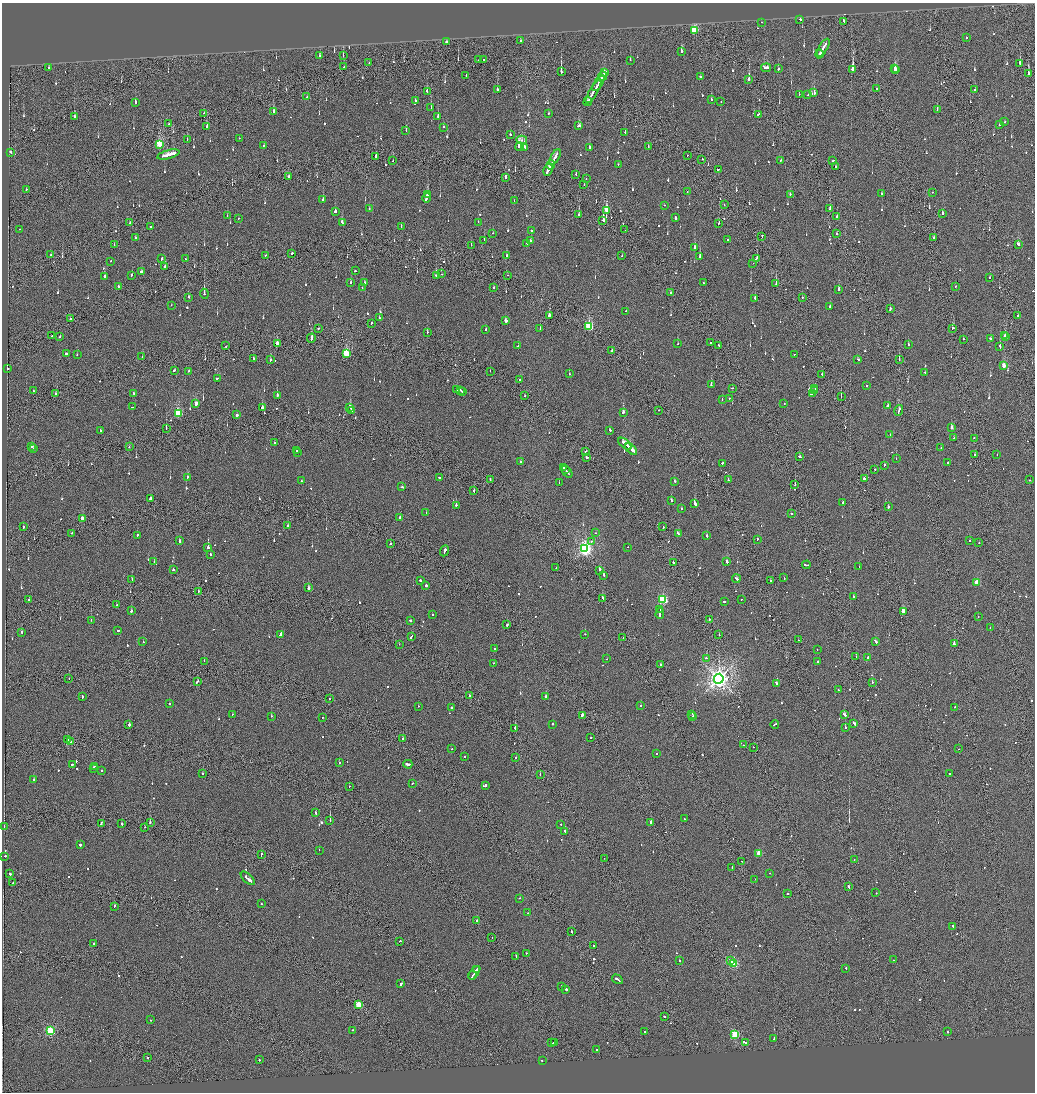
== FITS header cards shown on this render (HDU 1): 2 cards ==
NAXIS1  =                 2065
NAXIS2  =                 2180

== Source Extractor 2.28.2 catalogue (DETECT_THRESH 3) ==
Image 2065 x 2180 px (HDU 1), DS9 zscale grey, zoomed out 1/2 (1 PNG px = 2 x 2 image px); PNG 1037 x 1094 px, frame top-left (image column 1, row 2179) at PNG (2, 3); each listed source drawn as its Kron ellipse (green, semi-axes under 4 px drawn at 4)
Background -0.126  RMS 0.067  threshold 0.2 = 3 sigma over >= 5 px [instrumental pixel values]
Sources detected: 1020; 42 cannot appear on this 1/2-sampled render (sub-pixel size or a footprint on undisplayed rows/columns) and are neither listed nor drawn; of the other 978, the 500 brightest by FLUX_AUTO listed and drawn (478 fainter detections omitted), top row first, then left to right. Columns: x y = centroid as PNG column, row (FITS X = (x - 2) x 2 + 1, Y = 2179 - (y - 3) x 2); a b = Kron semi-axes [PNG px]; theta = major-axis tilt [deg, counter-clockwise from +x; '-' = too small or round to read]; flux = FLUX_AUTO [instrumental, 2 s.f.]
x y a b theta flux
800 20 2 2 - 140
843 21 3 1 - 170
762 22 2 2 - 73
694 31 4 3 - 1100
966 37 2 2 - 190
521 40 2 2 - 300
446 42 2 2 - 270
823 48 10 2 59 950
681 51 3 2 - 210
819 54 4 2 - 250
343 55 2 1 - 140
320 56 3 2 - 71
483 59 2 2 - 92
478 60 2 1 - 68
630 60 2 2 - 83
369 63 2 2 - 240
1020 64 2 2 - 190
344 67 2 1 - 68
49 68 2 2 - 85
766 68 5 2 - 190
895 68 3 2 - 100
778 69 2 2 - 140
853 69 3 2 - 480
896 70 4 2 - 280
561 72 2 1 - 1000
605 73 3 2 - 310
1028 74 3 1 - 1100
466 75 2 2 - 99
603 76 4 2 - 580
700 77 2 2 - 600
749 79 3 2 - 730
598 83 9 2 58 1000
876 89 2 2 - 460
497 90 3 2 - 190
974 90 2 2 - 150
427 92 3 2 - 200
593 92 13 1 59 1100
814 93 3 2 - 370
799 94 2 2 - 70
808 95 2 2 - 69
307 97 2 2 - 74
711 99 2 2 - 98
415 101 2 2 - 220
588 102 4 2 - 700
721 102 2 2 - 86
135 103 3 2 - 130
431 107 2 2 - 190
937 110 3 2 - 76
274 111 3 2 - 100
203 113 2 1 - 110
548 113 2 2 - 66
758 114 3 1 - 400
438 116 2 2 - 280
74 117 3 2 - 150
1004 122 2 2 - 76
169 124 2 1 - 99
999 125 2 2 - 310
579 126 3 2 - 160
207 127 2 2 - 65
443 127 2 2 - 88
406 131 2 2 - 110
625 132 2 1 - 110
510 135 2 2 - 460
239 138 2 2 - 130
187 139 2 1 - 180
522 140 5 3 - 78
160 144 4 3 - 870
264 145 2 2 - 89
519 147 4 2 - 1600
524 147 3 2 - 540
589 147 2 2 - 190
648 147 2 1 - 95
11 152 3 2 - 190
168 154 11 2 15 1200
688 155 2 1 - 150
376 157 3 2 - 280
555 157 8 2 59 1200
702 159 2 1 - 74
780 160 3 2 - 160
833 160 3 2 - 100
393 161 2 1 - 100
618 164 2 2 - 79
551 165 4 2 - 600
836 167 2 2 - 72
718 169 2 1 - 100
548 170 6 2 64 770
576 174 2 1 - 200
289 177 2 2 - 84
506 177 2 2 - 190
586 179 2 2 - 150
584 185 2 2 - 64
26 189 2 2 - 100
687 192 2 2 - 75
933 192 2 2 - 130
882 193 2 2 - 70
790 194 2 2 - 80
428 195 4 2 - 210
426 198 5 2 - 530
323 199 2 2 - 74
514 201 2 2 - 100
664 205 2 2 - 64
724 205 2 1 - 66
369 209 2 2 - 180
830 209 3 2 - 270
606 210 4 3 - 370
335 211 2 2 - 590
943 213 2 2 - 370
227 215 2 2 - 69
579 215 2 2 - 90
836 216 2 2 - 720
238 218 2 2 - 99
675 218 3 2 - 270
603 220 3 2 - 270
342 222 3 2 - 130
478 222 2 2 - 64
130 223 3 2 - 180
719 223 2 2 - 120
151 226 2 2 - 79
401 227 2 1 - 210
19 229 2 1 - 70
625 230 2 1 - 74
531 231 2 2 - 92
493 233 2 2 - 65
836 233 2 1 - 97
762 236 3 1 - 150
135 238 2 2 - 64
934 238 3 1 - 120
484 240 2 2 - 170
727 240 2 1 - 180
531 241 2 2 - 120
527 243 3 2 - 130
114 244 2 2 - 75
1018 244 3 2 - 140
471 245 2 1 - 110
694 247 3 2 - 82
291 253 3 2 - 210
50 255 2 1 - 190
265 255 2 2 - 70
507 255 3 2 - 520
622 256 2 2 - 74
699 257 2 2 - 360
756 258 4 2 - 200
162 259 2 2 - 410
185 259 2 2 - 81
111 261 2 2 - 73
753 263 2 1 - 88
165 267 2 2 - 680
355 271 2 2 - 89
142 272 3 2 - 180
441 274 2 1 - 160
131 275 2 2 - 86
437 275 3 2 - 260
508 275 2 2 - 71
105 276 2 2 - 530
990 277 2 2 - 100
351 283 2 2 - 82
365 283 2 2 - 65
703 283 2 2 - 73
776 284 3 1 - 94
118 286 2 2 - 140
955 286 2 2 - 130
494 287 2 2 - 180
362 288 2 2 - 98
838 289 2 2 - 560
670 293 2 1 - 91
204 294 5 2 - 98
188 297 2 2 - 76
802 297 2 1 - 170
755 298 2 2 - 350
171 305 2 1 - 72
830 307 2 2 - 80
890 309 3 2 - 170
626 311 2 2 - 310
549 315 2 2 - 1400
1018 315 2 1 - 120
379 318 2 2 - 130
70 319 2 1 - 75
506 321 3 2 - 280
371 323 3 2 - 120
589 327 3 3 - 1100
318 328 2 2 - 150
953 328 2 2 - 170
486 329 2 2 - 130
540 329 2 2 - 120
427 332 2 2 - 96
52 336 2 2 - 120
60 336 2 2 - 92
1005 336 2 2 - 200
1006 337 2 1 - 240
311 338 5 2 - 510
963 339 2 2 - 210
990 339 2 2 - 350
711 342 2 1 - 110
277 343 3 2 - 140
678 344 2 2 - 92
908 344 2 2 - 73
719 345 3 1 - 99
226 346 2 1 - 100
518 346 2 1 - 93
1000 347 3 2 - 180
612 351 2 1 - 84
66 353 3 2 - 140
346 353 3 3 - 780
795 354 2 1 - 82
77 355 2 2 - 67
142 356 2 2 - 130
253 359 2 2 - 210
858 359 3 2 - 120
899 359 2 1 - 120
270 360 2 2 - 290
1004 366 3 2 - 170
8 368 2 2 - 72
174 370 3 2 - 220
188 371 2 1 - 340
490 371 2 1 - 230
925 372 2 2 - 71
569 374 2 2 - 140
822 374 2 2 - 100
217 379 2 2 - 150
520 380 2 2 - 270
711 385 2 2 - 140
866 386 3 1 - 72
732 388 2 2 - 65
815 388 2 2 - 68
456 389 3 2 - 110
460 390 3 2 - 280
33 391 2 2 - 67
462 391 2 2 - 300
814 391 2 1 - 330
134 393 2 2 - 110
812 393 3 2 - 230
56 394 2 2 - 120
277 395 2 2 - 400
524 396 2 2 - 110
841 396 2 1 - 270
729 398 2 2 - 230
722 399 2 2 - 100
784 403 2 2 - 94
196 404 3 2 - 140
888 405 4 2 - 400
132 407 3 1 - 340
262 407 2 2 - 4100
350 407 4 2 - 340
351 410 3 2 - 320
658 410 2 2 - 84
899 411 6 2 74 320
623 412 2 2 - 500
178 414 3 3 - 970
237 415 2 2 - 450
166 428 2 1 - 89
951 428 2 2 - 390
609 430 2 2 - 190
101 431 2 2 - 99
890 435 2 2 - 150
954 438 2 2 - 66
974 438 2 2 - 67
274 443 2 1 - 88
625 444 8 2 -41 550
32 446 2 2 - 120
129 447 2 1 - 150
33 448 2 2 - 77
941 448 2 2 - 85
631 449 7 2 -43 600
296 451 2 1 - 150
298 452 2 2 - 110
586 452 2 2 - 120
974 455 2 1 - 550
997 455 2 1 - 91
587 457 3 2 - 360
800 457 3 2 - 150
896 459 2 2 - 90
520 462 2 2 - 70
722 463 2 2 - 460
948 463 2 2 - 85
884 465 2 2 - 120
563 468 2 2 - 150
874 469 2 2 - 140
565 470 3 2 - 270
567 472 7 1 -49 430
187 477 2 2 - 93
439 477 2 2 - 120
864 478 2 2 - 770
490 479 2 1 - 280
728 480 2 2 - 130
1030 480 2 1 - 69
302 481 2 2 - 65
675 481 3 2 - 150
559 483 2 1 - 150
795 485 2 1 - 400
402 487 3 2 - 110
474 490 3 2 - 240
151 498 3 2 - 280
671 500 2 2 - 220
842 502 2 2 - 72
695 503 3 2 - 600
456 505 2 2 - 330
888 507 2 2 - 94
681 508 2 2 - 85
426 512 2 1 - 66
791 513 2 2 - 280
400 518 2 2 - 230
83 519 3 2 - 2100
288 526 2 2 - 120
23 527 2 2 - 160
663 527 2 2 - 91
72 533 2 2 - 110
596 533 2 2 - 82
678 534 3 2 - 260
137 535 2 2 - 270
707 536 3 2 - 190
757 539 2 2 - 130
180 541 4 2 - 220
591 541 2 2 - 75
970 541 2 2 - 220
979 543 2 2 - 83
390 544 2 1 - 420
628 547 2 2 - 73
208 548 2 2 - 970
585 549 4 4 - 3900
444 551 5 2 - 500
210 554 2 2 - 85
154 561 2 2 - 97
727 561 3 2 - 250
673 562 2 1 - 350
806 565 4 2 - 280
859 567 2 2 - 100
556 568 2 2 - 94
173 569 2 2 - 540
600 570 3 1 - 1100
604 575 3 2 - 250
784 578 2 2 - 98
132 579 2 2 - 85
736 579 4 2 - 270
420 580 2 2 - 160
771 581 2 2 - 77
977 582 3 3 - 340
426 585 2 2 - 1200
309 588 2 2 - 1400
198 591 2 1 - 65
853 596 2 2 - 150
603 598 3 2 - 170
741 599 2 2 - 90
29 600 2 2 - 240
663 600 3 3 - 1300
724 602 2 2 - 890
116 605 2 2 - 150
660 609 2 2 - 580
131 611 2 2 - 180
903 612 4 2 - 1400
433 614 2 2 - 76
660 614 5 2 - 420
978 617 2 1 - 72
709 619 2 2 - 120
91 620 2 2 - 72
410 621 3 2 - 120
507 625 2 2 - 170
990 628 2 1 - 100
118 631 2 2 - 130
22 632 3 2 - 77
281 634 3 2 - 280
585 634 2 2 - 100
719 635 2 1 - 400
411 636 4 2 - 220
623 638 2 1 - 160
798 640 2 2 - 120
875 641 4 2 - 260
143 642 2 2 - 100
399 644 2 1 - 66
954 644 2 2 - 940
495 649 2 2 - 110
817 650 2 2 - 67
856 657 2 2 - 130
867 657 3 2 - 180
706 658 2 2 - 110
607 659 2 2 - 68
204 661 2 1 - 65
818 661 2 2 - 91
494 663 2 2 - 67
660 664 2 2 - 74
69 678 2 1 - 160
719 679 5 4 - 9400
197 681 4 2 - 240
872 682 2 2 - 300
776 683 3 2 - 230
838 690 2 2 - 67
469 695 2 1 - 130
82 696 3 2 - 120
546 696 2 2 - 270
330 699 2 2 - 83
169 704 2 2 - 81
418 706 2 1 - 120
641 706 2 2 - 87
451 707 2 2 - 110
955 707 2 2 - 89
232 714 2 2 - 180
692 714 2 2 - 110
844 714 3 2 - 220
582 715 2 2 - 460
271 716 2 2 - 130
693 716 2 2 - 130
322 717 2 1 - 79
854 723 4 2 - 340
553 724 2 2 - 230
775 724 4 2 - 290
129 725 2 2 - 540
845 727 2 2 - 300
515 728 2 2 - 730
591 738 2 1 - 430
403 739 2 2 - 230
67 740 2 2 - 140
71 742 2 1 - 68
743 745 2 2 - 78
753 747 2 2 - 99
452 749 2 2 - 66
959 749 2 1 - 110
656 754 2 2 - 67
464 757 2 2 - 70
515 758 2 2 - 210
339 763 2 2 - 140
72 764 2 2 - 100
408 764 4 2 - 250
94 766 2 1 - 240
93 768 2 2 - 110
101 770 2 2 - 84
203 774 2 2 - 75
540 774 2 1 - 110
950 774 2 2 - 440
34 780 2 2 - 77
413 783 2 2 - 110
485 785 3 2 - 560
349 786 2 1 - 81
316 813 2 2 - 110
685 819 2 2 - 350
330 820 2 1 - 1900
150 822 2 2 - 210
651 822 3 1 - 330
101 823 3 2 - 230
122 823 2 2 - 290
561 825 2 2 - 87
4 827 2 2 - 130
145 827 2 1 - 76
565 832 3 2 - 160
80 845 2 2 - 550
319 850 2 2 - 67
759 853 3 2 - 300
261 854 3 2 - 320
5 856 2 2 - 100
604 858 2 1 - 71
854 859 2 1 - 88
742 861 2 1 - 69
732 868 2 1 - 160
770 873 2 2 - 66
10 874 3 2 - 140
248 878 9 2 -43 750
755 879 2 2 - 100
13 883 2 2 - 65
849 887 3 2 - 200
876 893 2 2 - 74
787 894 2 2 - 130
520 898 2 2 - 130
261 904 2 1 - 430
114 906 2 2 - 78
527 913 2 2 - 82
477 920 2 1 - 310
953 926 2 2 - 140
571 931 2 2 - 250
492 938 2 1 - 66
400 941 2 1 - 100
94 943 2 2 - 190
593 945 2 2 - 84
526 953 2 1 - 170
516 956 2 1 - 120
893 960 2 2 - 71
679 961 2 1 - 180
731 961 2 2 - 83
733 963 3 3 - 1200
846 968 2 2 - 480
476 970 3 1 - 170
474 973 8 2 53 450
472 976 4 1 - 330
617 979 6 2 -32 350
401 984 3 2 - 340
562 986 2 2 - 180
566 989 3 2 - 490
359 1005 3 3 - 650
665 1016 3 2 - 140
150 1020 2 2 - 82
50 1030 3 3 - 1300
353 1030 2 2 - 67
645 1032 2 2 - 520
948 1032 2 2 - 81
735 1034 3 3 - 860
774 1039 3 2 - 220
746 1042 3 2 - 500
552 1043 3 1 - 230
555 1043 3 2 - 230
597 1050 2 2 - 230
148 1057 2 2 - 110
259 1060 2 2 - 69
542 1061 2 2 - 110
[478 fainter detections neither listed nor drawn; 42 sub-pixel or undisplayed-footprint detections neither listed nor drawn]